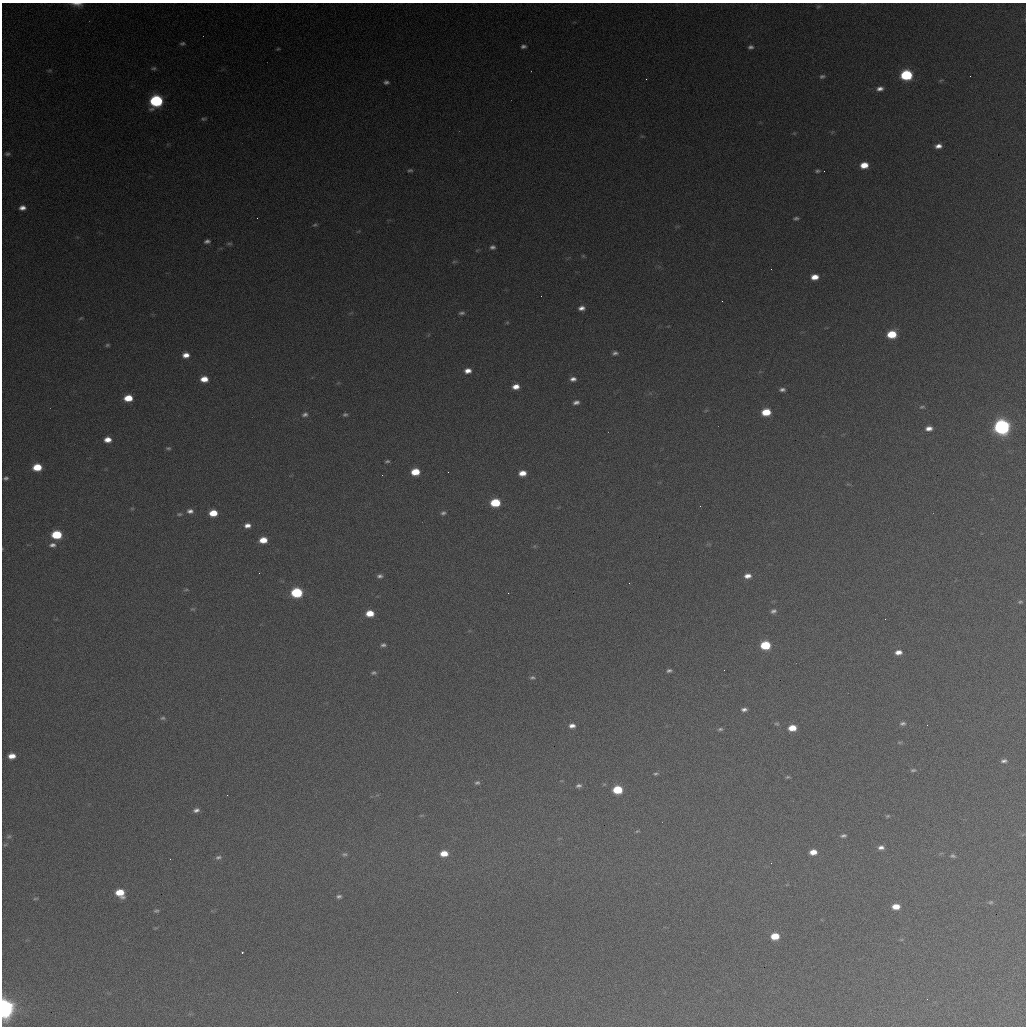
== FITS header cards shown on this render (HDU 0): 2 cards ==
NAXIS1  =                 1024 / length of data axis 1
NAXIS2  =                 1024 / length of data axis 2

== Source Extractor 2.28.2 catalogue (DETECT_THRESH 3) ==
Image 1024 x 1024 px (HDU 0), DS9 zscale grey, 1 PNG px = 1 image px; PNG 1028 x 1028 px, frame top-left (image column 1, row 1024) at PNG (2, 3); no overlay
Background 363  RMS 16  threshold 47.6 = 3 sigma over >= 5 px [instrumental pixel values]
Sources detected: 128; all 128 listed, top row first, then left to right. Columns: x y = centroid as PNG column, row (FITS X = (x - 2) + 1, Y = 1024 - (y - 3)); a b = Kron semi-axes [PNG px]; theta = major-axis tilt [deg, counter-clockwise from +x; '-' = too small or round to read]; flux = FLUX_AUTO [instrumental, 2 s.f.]
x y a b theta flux
77 4 14 5 -5 6500
818 6 7 3 9 1300
182 43 6 4 10 2100
523 46 5 4 - 2900
751 47 6 4 10 2900
278 49 5 4 - 1300
154 68 6 5 - 2000
49 70 7 3 19 1400
906 75 8 6 7 100000
822 76 7 5 17 2400
646 79 2 2 - 550
941 80 6 3 19 1200
386 82 6 5 - 2800
880 89 7 5 12 5000
156 101 8 7 - 150000
204 119 8 4 9 1900
794 133 6 4 -18 1200
938 146 6 4 10 6100
7 154 6 4 -9 2300
864 165 7 5 10 16000
410 170 7 4 2 2000
817 171 4 3 - 1800
22 208 7 5 8 5800
257 218 2 2 - 530
796 218 7 4 10 2300
315 225 6 4 19 1500
207 241 7 5 6 3100
229 244 9 4 4 1700
492 247 6 5 - 3000
583 256 6 3 18 1100
454 262 6 4 2 1600
815 277 7 5 8 11000
541 296 2 2 - 640
581 308 7 5 6 5400
462 313 7 4 6 2600
81 318 6 4 33 1100
507 322 6 4 1 1100
892 334 7 6 - 33000
107 345 5 4 - 1600
615 353 6 4 15 2800
186 355 7 5 6 8300
468 371 8 6 8 7500
204 379 7 6 - 13000
573 379 7 5 3 4500
516 387 7 5 9 9000
782 390 7 4 -2 3200
128 398 7 5 5 20000
576 402 6 4 15 3800
922 407 8 4 17 1700
766 412 7 6 - 24000
305 414 8 6 12 3200
345 414 5 4 - 1900
1002 427 8 7 - 420000
929 428 6 5 - 6400
108 439 7 5 2 9400
168 448 7 4 -8 1900
387 461 5 3 - 1700
37 467 7 5 5 25000
415 472 7 5 6 23000
448 472 2 2 - 720
522 473 7 5 6 10000
6 478 4 3 - 2200
495 503 7 6 - 44000
132 508 5 3 - 1100
190 511 8 6 1 4600
213 513 7 5 4 19000
443 513 6 5 - 2500
179 514 7 5 1 1800
247 525 6 5 - 5900
57 535 7 6 - 50000
263 540 7 5 6 16000
52 545 9 6 5 4600
380 576 7 5 5 3100
747 576 8 6 5 6900
629 583 2 2 - 570
186 590 7 3 9 1300
297 593 7 6 - 83000
1020 602 7 4 13 1600
193 609 6 4 -9 1400
773 611 6 5 - 3000
370 613 7 5 3 18000
885 619 2 2 - 2400
383 645 6 4 4 2600
765 645 7 6 - 48000
898 652 7 5 7 6700
724 670 2 2 - 870
669 671 6 4 8 2600
374 673 6 5 - 2200
532 678 7 5 2 2300
744 709 6 4 2 3500
163 718 7 5 2 2000
903 723 8 5 3 3000
777 724 7 4 -17 1700
927 725 2 2 - 480
572 726 6 5 - 5400
792 728 7 5 6 17000
720 729 7 4 7 2000
899 742 7 4 0 1400
12 756 6 5 - 9800
1004 761 7 4 7 3000
913 770 8 5 7 2200
655 774 5 4 - 1500
787 777 6 4 25 1500
477 783 7 5 8 2400
578 786 6 4 8 2600
617 790 7 6 - 41000
196 810 7 5 15 3700
888 816 6 4 26 1300
637 831 6 4 25 1300
9 836 7 6 - 2300
843 836 6 3 10 2400
881 847 8 5 2 4900
813 852 6 5 - 11000
444 853 7 5 3 14000
344 854 7 6 - 2200
953 856 7 5 -10 2300
218 857 8 5 14 2500
771 863 2 2 - 510
120 893 8 6 -36 23000
339 896 6 4 12 2500
35 899 7 3 1 1300
991 902 7 5 15 1800
896 906 7 5 3 14000
156 911 6 5 - 1900
775 936 7 5 6 24000
242 952 3 3 - 1700
927 999 2 2 - 560
4 1008 7 6 - 910000
At the frame edge (FLAGS 8, measured only in part): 2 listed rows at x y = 77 4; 4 1008